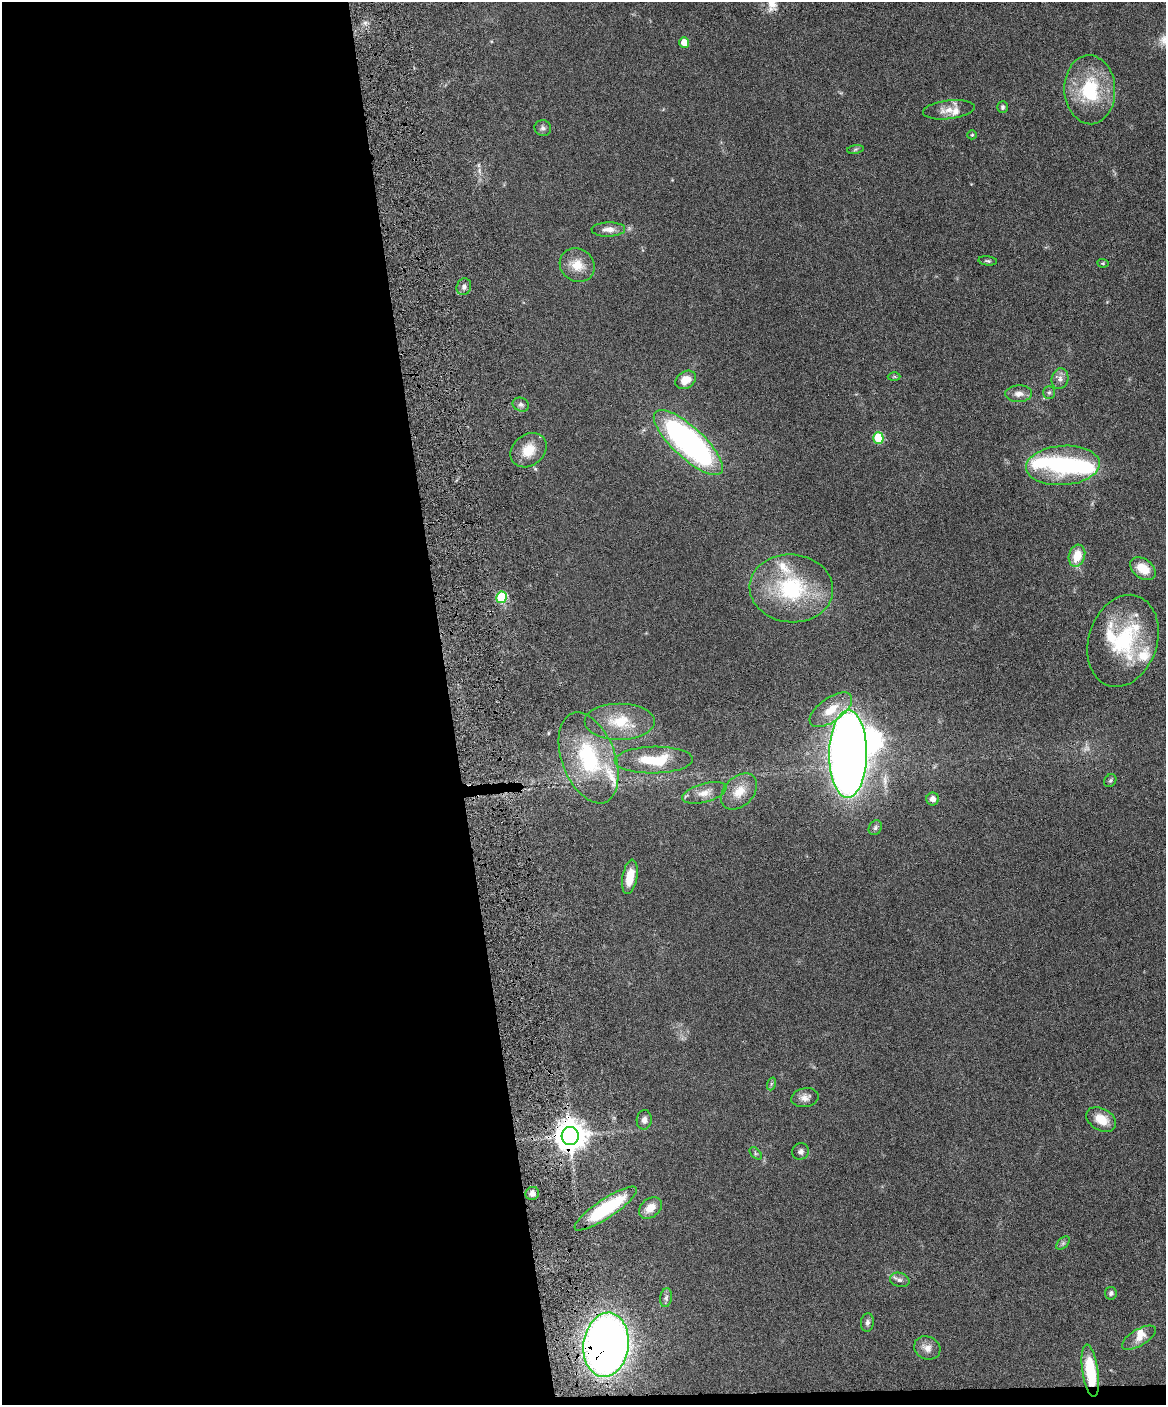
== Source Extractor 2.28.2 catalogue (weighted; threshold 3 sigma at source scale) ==
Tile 9 of 4 x 3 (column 1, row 3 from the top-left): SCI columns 59-1222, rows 245-1647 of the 4773 x 4593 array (HDU 1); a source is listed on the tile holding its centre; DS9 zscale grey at full resolution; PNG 1168 x 1407 px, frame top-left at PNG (2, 2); each listed source drawn as its Kron ellipse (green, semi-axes under 4 px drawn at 4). Shown black and unused: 39% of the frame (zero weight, under 4 of 8 exposures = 3% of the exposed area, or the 3 px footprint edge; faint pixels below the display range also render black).
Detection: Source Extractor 2.28.2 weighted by HDU 2 'WHT'; one run over the whole footprint, this tile lists its part. Background 0.0802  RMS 0.0046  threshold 0.0187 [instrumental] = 3 sigma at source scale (4.09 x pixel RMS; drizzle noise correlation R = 1.36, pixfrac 0.8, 0.05/0.05 arcsec/px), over >= 5 px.
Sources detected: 68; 1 too faint to see at this stretch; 3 inside a brighter object's white glare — neither listed nor drawn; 7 inside a brighter listed object's ellipse — not listed separately; the other 57 listed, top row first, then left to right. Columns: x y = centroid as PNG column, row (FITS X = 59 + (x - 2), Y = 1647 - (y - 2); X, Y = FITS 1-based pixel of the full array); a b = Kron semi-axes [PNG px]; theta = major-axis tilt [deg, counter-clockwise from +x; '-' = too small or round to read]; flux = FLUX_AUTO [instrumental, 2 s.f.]
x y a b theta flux
684 42 5 5 - 5.6
1090 90 34 25 -88 27
1003 107 6 5 - 0.86
949 110 26 9 7 4.7
543 128 8 8 - 1.2
972 135 4 4 - 0.44
855 149 8 4 9 0.73
608 229 17 7 2 3.1
988 261 9 4 -7 0.76
1103 263 6 4 -6 0.47
577 265 18 16 -37 7
464 287 8 7 - 1.6
894 376 6 4 0 0.51
1060 379 10 8 76 2.1
686 380 11 8 33 5.8
1049 393 6 5 - 0.83
1019 394 13 8 2 2.7
521 405 8 6 -23 1.3
878 438 5 5 - 20
688 442 44 15 -43 130
528 450 19 15 40 8.2
1063 465 37 19 4 38
1077 556 11 8 73 7.7
1143 569 14 9 -35 8.1
791 588 42 34 -5 39
501 597 6 5 - 25
1123 641 47 34 72 38
831 710 25 12 36 8.5
620 721 35 18 0 14
848 754 43 19 89 540
589 758 47 26 -70 35
654 760 39 13 1 16
1110 781 7 5 57 0.77
739 792 21 14 45 6.8
704 793 23 9 15 4.4
933 799 6 6 - 2.9
875 828 8 6 62 1
630 877 17 7 80 8
771 1084 7 4 72 0.61
805 1098 14 9 11 2.6
1101 1119 16 10 -30 6.4
644 1120 10 7 86 2.3
570 1136 9 8 - 730
801 1151 8 8 - 1.3
756 1153 7 4 -46 0.72
532 1193 7 6 - 1.7
650 1208 13 9 38 5.1
606 1209 37 9 33 26
1063 1243 8 5 45 0.9
900 1280 10 7 -16 1.5
1111 1293 6 6 - 1
666 1298 9 6 80 1.3
867 1322 9 6 83 1.3
1139 1338 19 8 31 4
606 1345 32 22 83 310
927 1348 13 11 -25 3.4
1090 1371 26 8 -82 19
Overlapping masked pixels (flux is a lower limit): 3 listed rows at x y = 570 1136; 606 1345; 1090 1371